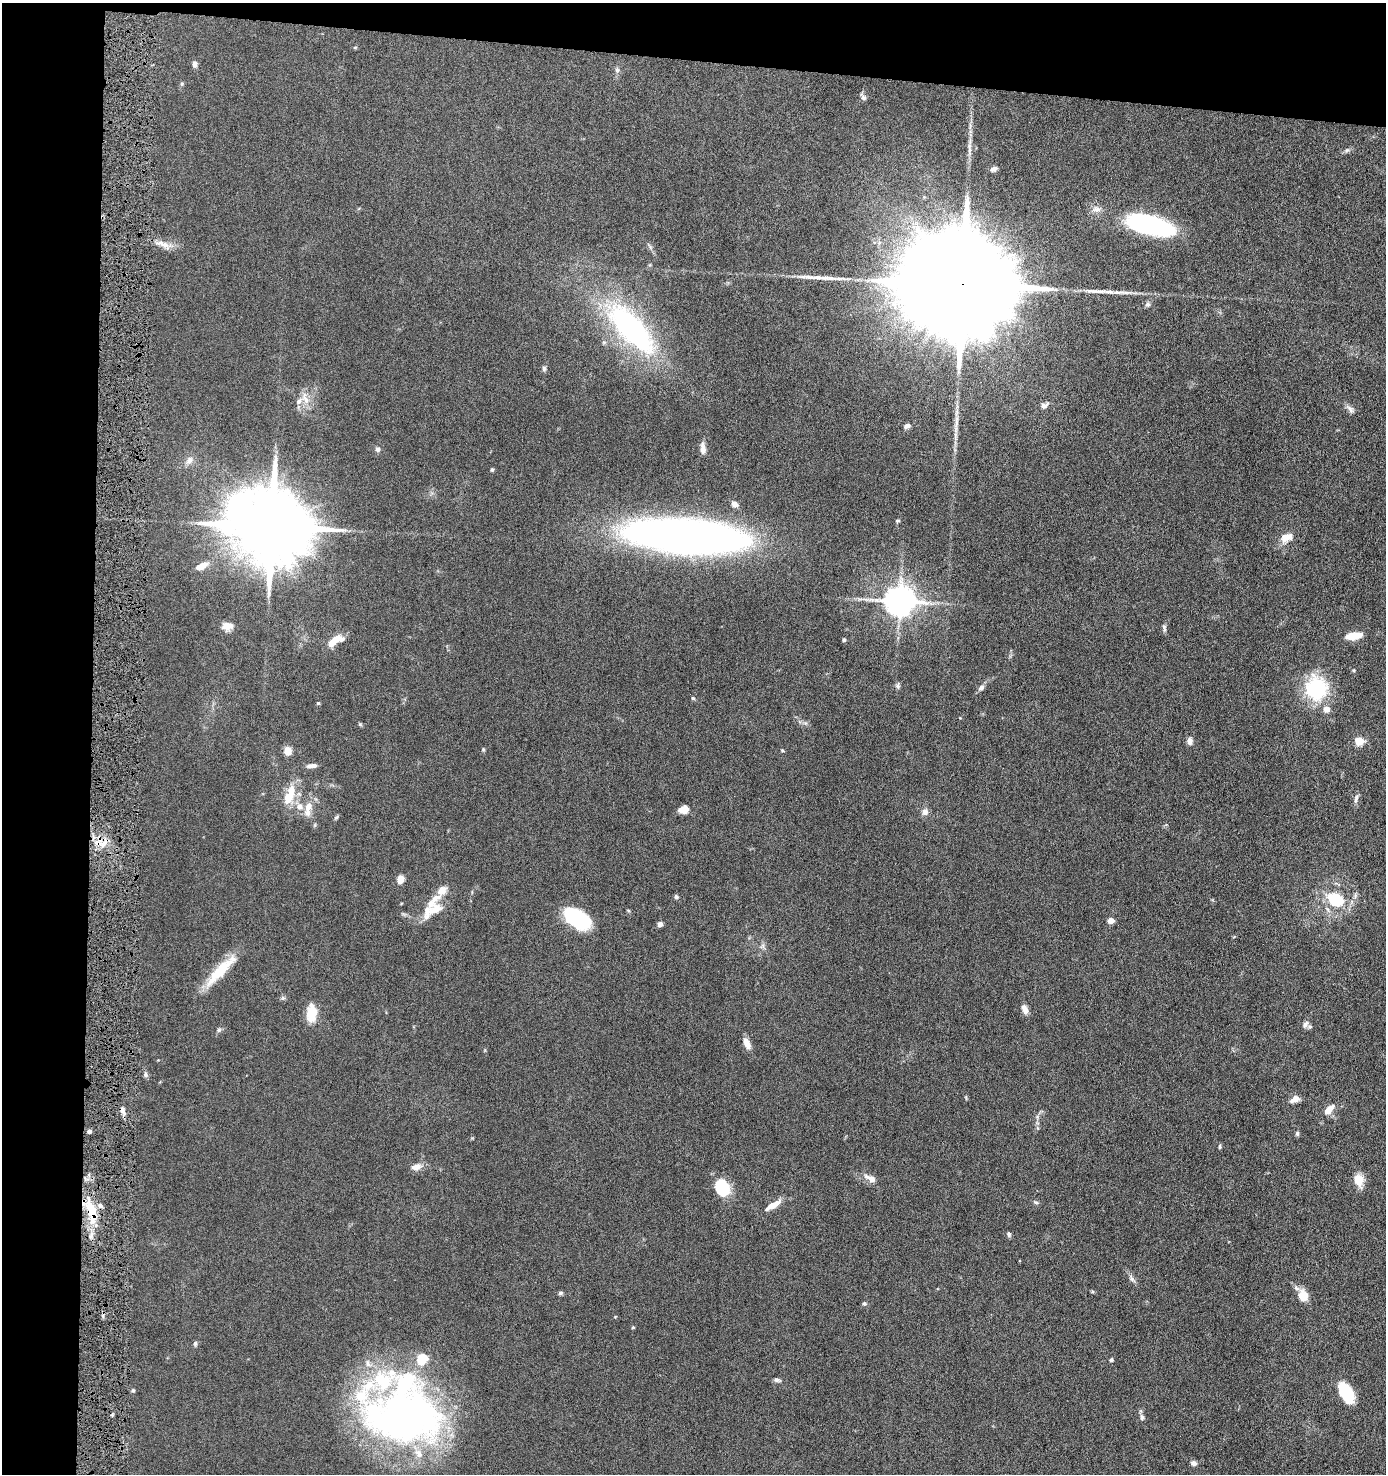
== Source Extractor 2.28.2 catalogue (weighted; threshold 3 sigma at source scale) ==
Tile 1 of 3 x 3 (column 1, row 1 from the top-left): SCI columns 111-1494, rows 2949-4420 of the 4507 x 4427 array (HDU 1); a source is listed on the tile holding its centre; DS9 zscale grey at full resolution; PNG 1388 x 1476 px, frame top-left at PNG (2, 3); no overlay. Shown black and unused: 11% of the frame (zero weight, under 6 of 11 exposures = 3% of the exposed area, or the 3 px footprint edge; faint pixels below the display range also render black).
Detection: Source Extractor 2.28.2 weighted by HDU 2 'WHT'; one run over the whole footprint, this tile lists its part. Background 0.0677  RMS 0.0054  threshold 0.022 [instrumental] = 3 sigma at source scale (4.09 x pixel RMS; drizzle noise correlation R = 1.36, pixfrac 0.8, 0.05/0.05 arcsec/px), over >= 5 px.
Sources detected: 115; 1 inside a brighter object's white glare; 1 long thin detection or spike segment (spike, bleed or trail) — not listed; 16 inside a brighter listed object's ellipse — not listed separately; the other 97 listed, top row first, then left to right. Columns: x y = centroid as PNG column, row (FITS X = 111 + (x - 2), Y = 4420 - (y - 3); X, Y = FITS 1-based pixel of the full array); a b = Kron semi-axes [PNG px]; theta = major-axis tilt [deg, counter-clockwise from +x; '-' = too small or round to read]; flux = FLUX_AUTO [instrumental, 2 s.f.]
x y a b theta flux
355 47 5 3 - 0.45
195 64 9 5 -82 1.7
617 70 7 5 -45 1
863 97 9 6 -56 1.5
969 150 10 4 90 1.7
1347 150 8 4 43 1
994 169 9 6 28 1.6
1096 209 13 9 -6 2.9
1151 225 43 15 -14 100
163 244 26 8 -20 5.1
962 284 38 21 -7 33000
1119 292 25 5 -1 4.3
1148 304 7 6 - 1.2
631 329 73 27 -48 98
544 369 8 5 -90 1
305 399 20 8 -66 4.5
1044 406 10 7 27 2.2
1350 409 14 6 -44 1.9
907 426 8 5 26 1.6
955 436 12 4 82 1.9
378 449 6 6 - 1.3
703 449 14 6 -84 2.9
189 460 12 8 59 2.7
492 469 5 4 - 0.67
734 504 7 6 - 2.8
898 521 5 4 - 0.66
271 526 21 17 -16 7700
686 536 103 28 -4 390
1285 538 12 10 66 4.6
202 566 15 7 24 5
900 601 9 8 - 820
227 626 12 9 0 3.8
1164 628 11 4 -83 1.2
1354 636 15 6 9 9.5
337 639 17 9 1 4.8
844 640 4 4 - 0.77
1354 670 5 3 - 0.48
898 686 7 6 - 1.1
981 688 9 6 33 1.6
1316 688 28 25 -85 33
693 698 5 4 - 0.68
318 703 4 4 - 0.57
360 724 6 4 -19 0.59
1190 741 9 7 -89 2.1
1359 741 5 5 - 19
782 750 4 4 - 0.55
288 751 8 6 -78 5.7
311 766 12 5 6 2.2
291 791 19 10 -89 8.2
1356 798 14 5 74 1.7
308 807 14 9 72 5.4
684 809 9 7 16 5.6
925 812 8 7 - 2.5
336 817 6 5 - 0.74
104 843 11 6 50 3.5
400 879 7 6 - 5.1
676 897 6 5 - 1
1335 900 8 6 -26 43
435 909 32 13 40 9.3
578 919 27 16 -38 32
1111 920 4 4 - 7
660 924 6 5 - 2
218 972 43 12 47 17
1025 1009 11 6 -66 3.3
312 1014 16 11 82 11
1305 1024 12 7 56 2
219 1030 7 5 46 0.94
747 1043 14 6 -70 3.9
145 1075 7 6 - 1.2
1295 1099 13 7 25 3.3
122 1110 11 5 -69 2.2
1327 1112 11 9 9 2.9
89 1131 4 4 - 1.5
1297 1133 6 5 - 0.91
1220 1146 7 3 89 0.63
416 1167 13 8 15 3.6
870 1178 18 8 -28 4
1359 1180 12 9 -79 7.8
723 1188 17 12 -67 20
1036 1202 7 4 -22 0.86
773 1205 18 6 31 6.1
91 1211 33 10 -76 15
1009 1234 7 5 -72 0.99
1131 1278 12 6 -59 1.8
560 1293 7 4 27 0.88
1303 1296 14 11 -69 6.7
864 1303 6 5 - 0.94
633 1327 4 4 - 0.49
195 1343 7 5 -78 0.87
422 1359 5 5 - 28
1111 1360 5 4 - 0.84
777 1380 9 5 -8 1.2
133 1390 6 4 0 0.6
1346 1393 24 13 -60 16
1142 1417 8 6 -74 1.4
404 1418 99 61 -10 230
1194 1463 7 6 - 1.7
Overlapping masked pixels (flux is a lower limit): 3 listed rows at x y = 962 284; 104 843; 91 1211